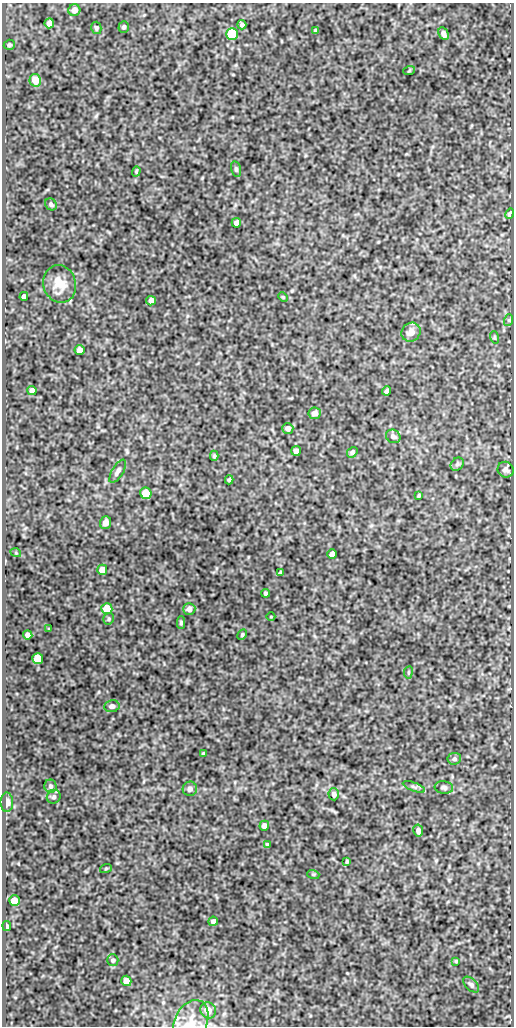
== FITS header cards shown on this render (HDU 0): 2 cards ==
NAXIS1  =                  512
NAXIS2  =                 1024

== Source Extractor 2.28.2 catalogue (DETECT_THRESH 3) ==
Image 512 x 1024 px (HDU 0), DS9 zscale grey, 1 PNG px = 1 image px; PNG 516 x 1028 px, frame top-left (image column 1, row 1024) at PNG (2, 3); each listed source drawn as its Kron ellipse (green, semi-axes under 4 px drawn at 4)
Background 83.1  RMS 0.52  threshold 1.56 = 3 sigma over >= 5 px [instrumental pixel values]
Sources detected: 79; all 79 listed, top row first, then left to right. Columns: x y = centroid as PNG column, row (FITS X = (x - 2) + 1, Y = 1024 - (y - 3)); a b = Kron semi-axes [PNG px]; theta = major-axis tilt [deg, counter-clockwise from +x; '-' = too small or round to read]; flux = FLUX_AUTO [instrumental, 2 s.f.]
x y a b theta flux
74 10 6 6 - 260
49 23 5 4 - 180
242 25 4 4 - 100
124 27 6 5 - 71
96 28 6 5 - 60
315 31 4 3 - 61
232 34 6 5 - 2600
443 34 7 4 -63 130
9 45 5 5 - 52
409 71 6 3 19 33
35 80 6 5 - 530
236 169 8 4 -76 66
136 171 5 4 - 40
51 204 6 5 - 81
510 214 5 3 - 84
236 223 5 4 - 180
60 284 19 16 -73 580
24 296 4 4 - 110
283 297 5 3 - 31
151 301 5 4 - 170
509 320 6 4 72 42
411 332 10 9 - 260
494 337 6 4 -72 39
80 350 5 5 - 290
32 390 5 4 - 150
387 391 4 3 - 74
315 413 6 5 - 140
288 428 5 5 - 160
393 436 7 6 - 150
296 451 5 4 - 200
352 452 5 4 - 98
214 456 5 4 - 50
457 464 7 6 - 75
506 470 8 7 - 130
118 471 13 5 60 150
229 480 4 3 - 51
146 493 6 5 - 1000
419 496 3 3 - 42
105 523 6 5 - 180
16 553 5 3 - 30
332 554 5 5 - 250
102 570 5 5 - 470
280 573 4 3 - 59
266 593 4 3 - 79
107 609 5 5 - 950
189 609 6 6 - 140
271 617 4 3 - 27
109 619 6 5 - 54
181 623 6 4 89 59
49 629 3 2 - 31
28 635 5 4 - 140
242 635 5 4 - 53
38 659 5 5 - 1100
408 672 6 3 82 37
112 706 7 6 - 120
203 753 4 3 - 41
454 759 7 6 - 91
50 786 6 6 - 79
414 787 12 4 -21 86
444 787 9 6 -7 95
190 789 7 7 - 120
334 794 6 5 - 120
54 797 7 6 - 89
7 802 10 6 -90 190
264 826 5 5 - 170
418 831 6 5 - 140
267 845 4 3 - 72
347 862 4 3 - 54
106 868 6 3 19 34
313 874 6 4 -18 41
14 901 5 5 - 560
213 921 5 4 - 93
7 926 5 3 - 150
113 960 6 5 - 76
456 961 3 3 - 39
126 981 5 5 - 370
471 985 9 5 -45 91
208 1010 8 7 - 290
191 1023 24 16 65 610
At the frame edge (FLAGS 8, measured only in part): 1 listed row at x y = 191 1023